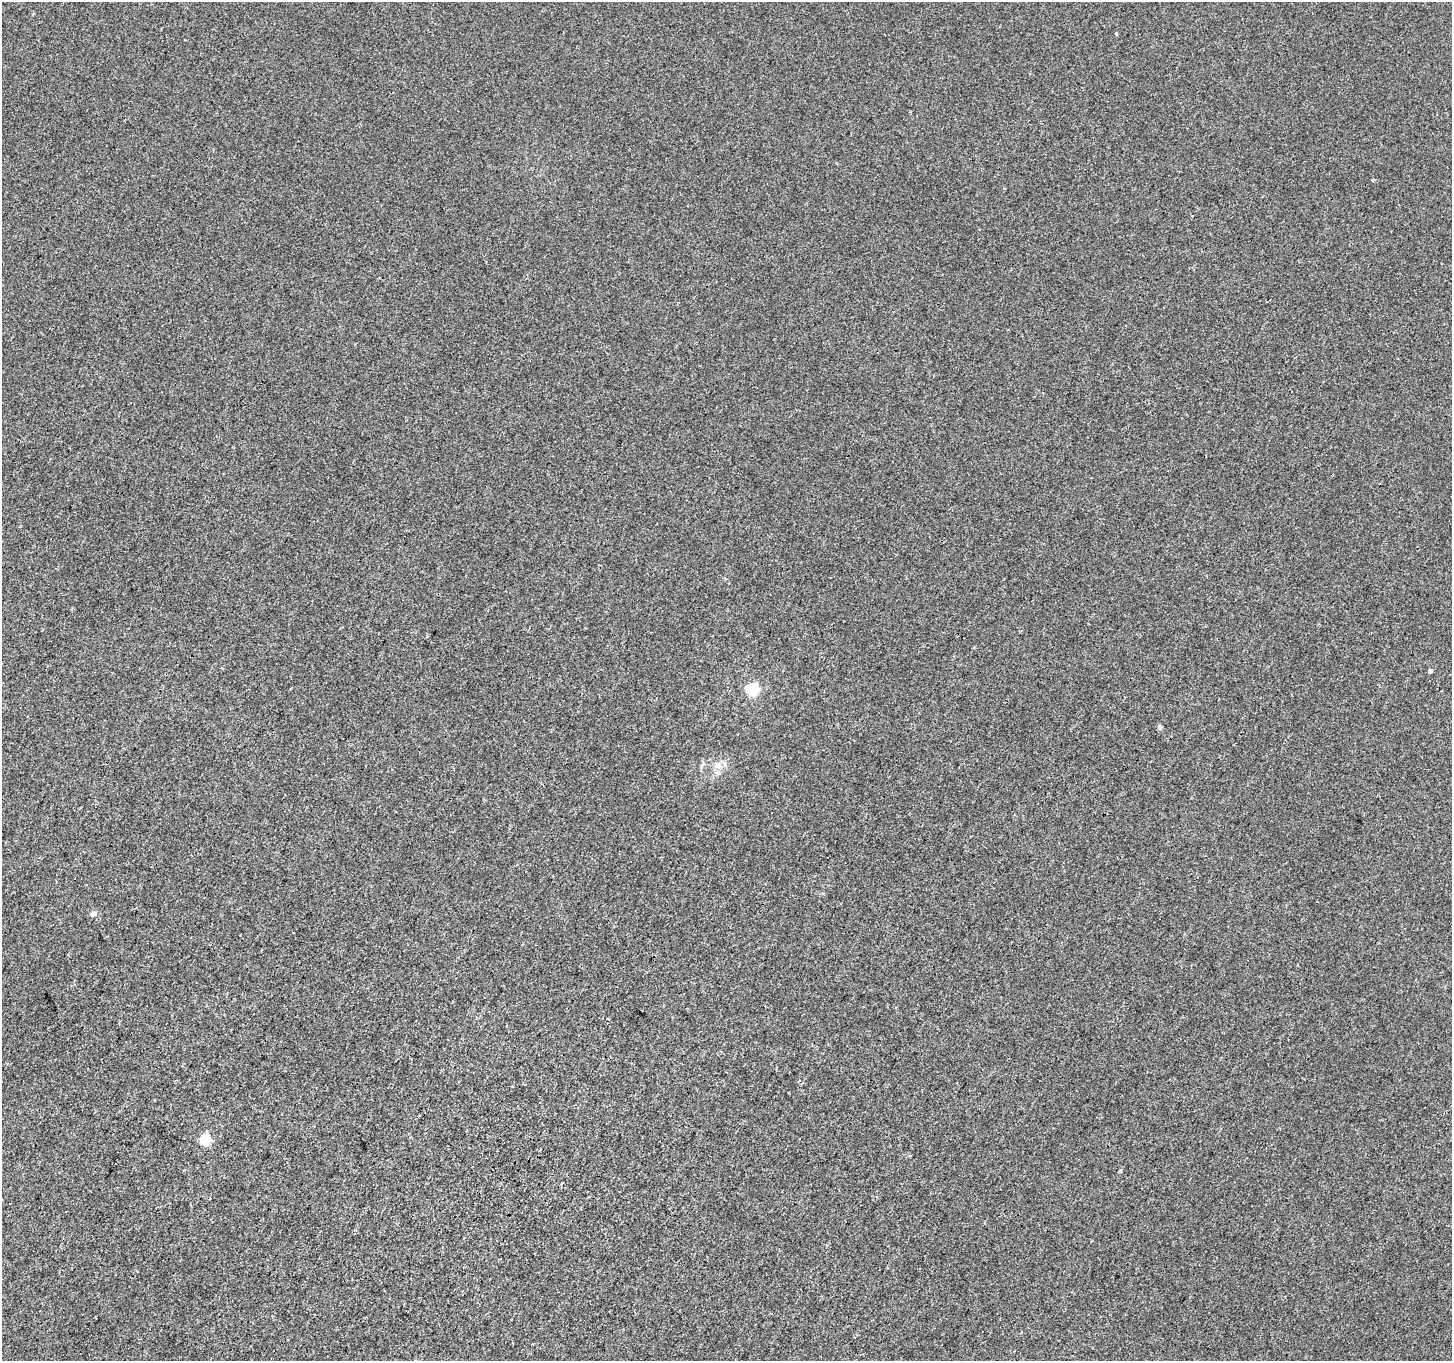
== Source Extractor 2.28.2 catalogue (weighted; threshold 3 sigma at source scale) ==
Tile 7 of 4 x 4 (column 3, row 2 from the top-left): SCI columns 2907-4356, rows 2981-4339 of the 5805 x 5894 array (HDU 1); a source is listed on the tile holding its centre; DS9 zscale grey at full resolution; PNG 1454 x 1363 px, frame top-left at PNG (2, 2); no overlay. Shown black and unused: <1% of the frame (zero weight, under 3 of 4 exposures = <1% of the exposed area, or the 3 px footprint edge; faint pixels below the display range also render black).
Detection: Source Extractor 2.28.2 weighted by HDU 2 'WHT'; one run over the whole footprint, this tile lists its part. Background 0.00215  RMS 0.0029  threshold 0.0131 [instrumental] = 3 sigma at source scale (4.5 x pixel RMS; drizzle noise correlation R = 1.50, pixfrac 1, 0.0396/0.0396 arcsec/px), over >= 5 px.
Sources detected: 8; all 8 listed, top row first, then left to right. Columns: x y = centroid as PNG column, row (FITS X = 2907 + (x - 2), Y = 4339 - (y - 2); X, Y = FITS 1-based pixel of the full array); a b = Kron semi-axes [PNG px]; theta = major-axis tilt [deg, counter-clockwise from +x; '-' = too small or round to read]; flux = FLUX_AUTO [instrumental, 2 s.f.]
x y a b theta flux
1116 34 4 4 - 0.25
1430 671 4 4 - 0.67
752 690 6 5 - 30
1159 727 8 4 82 0.49
718 765 9 7 28 1.5
94 913 9 6 33 0.82
205 1140 5 5 - 16
1120 1171 3 3 - 0.35